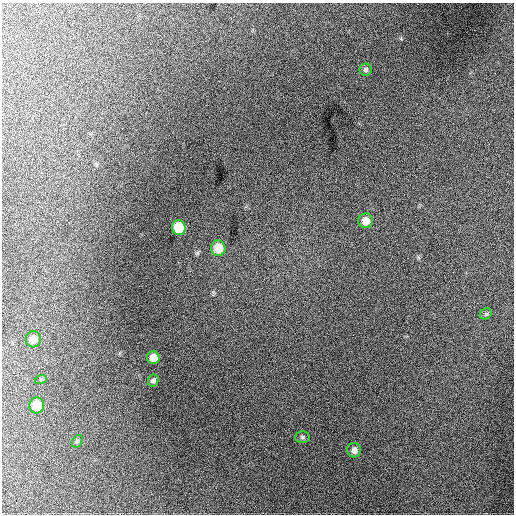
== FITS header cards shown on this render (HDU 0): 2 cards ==
NAXIS1  =                  512 / Axis length
NAXIS2  =                  512 / Axis length

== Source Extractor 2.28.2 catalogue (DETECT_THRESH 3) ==
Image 512 x 512 px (HDU 0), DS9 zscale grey, 1 PNG px = 1 image px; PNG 516 x 516 px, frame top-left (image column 1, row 512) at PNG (2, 3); each listed source drawn as its Kron ellipse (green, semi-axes under 4 px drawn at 4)
Background 838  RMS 22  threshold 67.1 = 3 sigma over >= 5 px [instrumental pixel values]
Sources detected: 13; all 13 listed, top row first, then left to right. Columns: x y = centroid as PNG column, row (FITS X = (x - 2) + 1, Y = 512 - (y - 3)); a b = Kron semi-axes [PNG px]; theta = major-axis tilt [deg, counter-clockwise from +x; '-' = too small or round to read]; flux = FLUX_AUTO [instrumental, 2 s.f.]
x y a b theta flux
365 70 6 6 - 3900
366 221 7 7 - 15000
179 228 7 7 - 53000
218 248 8 7 - 30000
486 314 6 5 - 2500
33 339 8 7 - 15000
153 358 6 6 - 18000
41 379 6 4 19 1900
153 381 6 5 - 3700
37 405 8 7 - 26000
302 437 7 6 - 3300
77 441 7 4 59 2300
354 450 7 7 - 8300